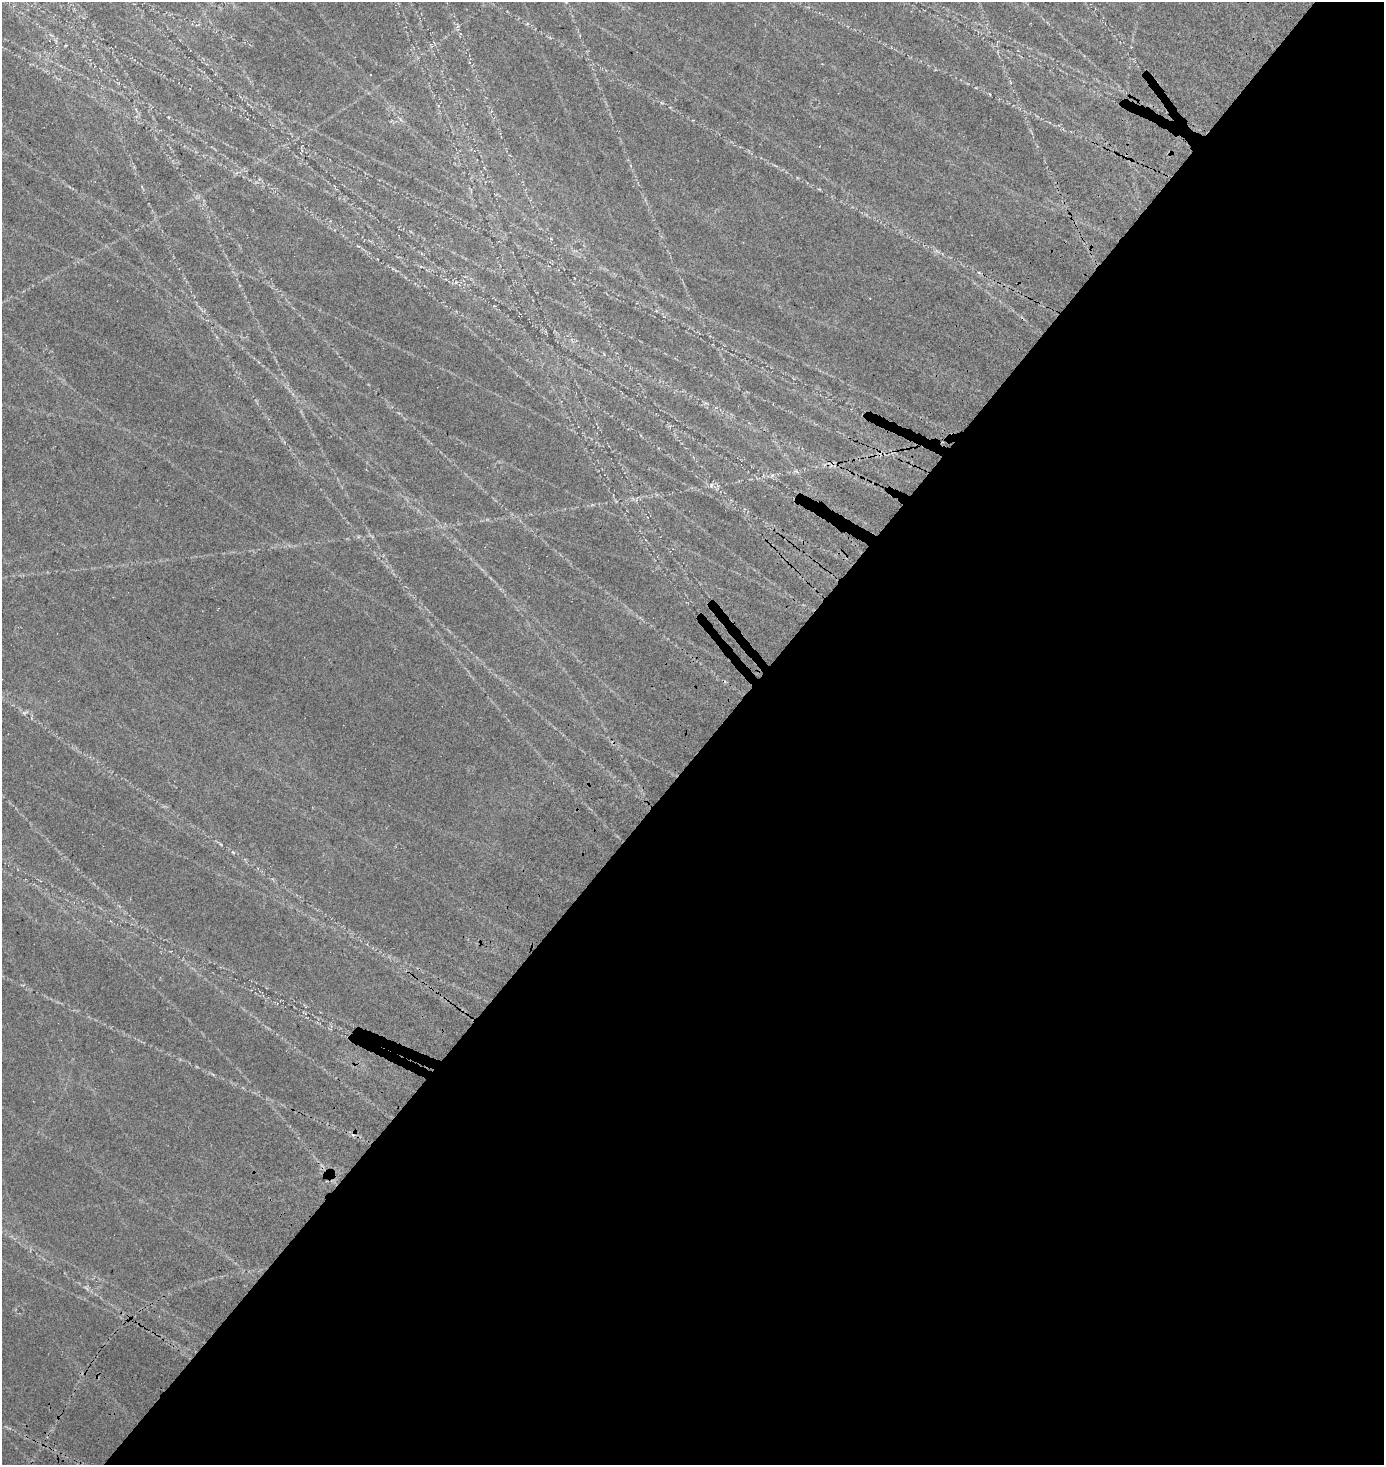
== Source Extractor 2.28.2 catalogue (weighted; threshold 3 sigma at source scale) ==
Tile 12 of 4 x 4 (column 4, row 3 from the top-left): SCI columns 4426-5807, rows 1713-3175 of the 6331 x 6330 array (HDU 1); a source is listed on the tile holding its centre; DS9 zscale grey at full resolution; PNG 1386 x 1467 px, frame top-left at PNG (2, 2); no overlay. Shown black and unused: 49% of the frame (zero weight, under 3 of 5 exposures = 11% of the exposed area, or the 3 px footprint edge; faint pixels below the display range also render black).
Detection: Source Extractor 2.28.2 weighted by HDU 2 'WHT'; one run over the whole footprint, this tile lists its part. Background 0.14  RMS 0.026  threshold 0.115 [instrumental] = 3 sigma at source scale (4.5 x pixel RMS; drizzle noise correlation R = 1.50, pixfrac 1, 0.05/0.05 arcsec/px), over >= 5 px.
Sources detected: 8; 1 too faint to see at this stretch — not listed; the other 7 listed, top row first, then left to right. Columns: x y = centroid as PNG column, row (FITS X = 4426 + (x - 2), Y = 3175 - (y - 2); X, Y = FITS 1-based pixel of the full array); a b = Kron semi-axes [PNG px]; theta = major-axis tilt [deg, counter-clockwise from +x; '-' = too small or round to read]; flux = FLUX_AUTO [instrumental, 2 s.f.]
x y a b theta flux
458 26 7 4 70 3.8
990 94 5 3 - 1.8
168 117 5 3 - 1.7
796 471 10 3 -11 3.9
772 475 6 4 55 3.2
711 485 7 3 82 3.5
233 852 6 3 -19 2.9